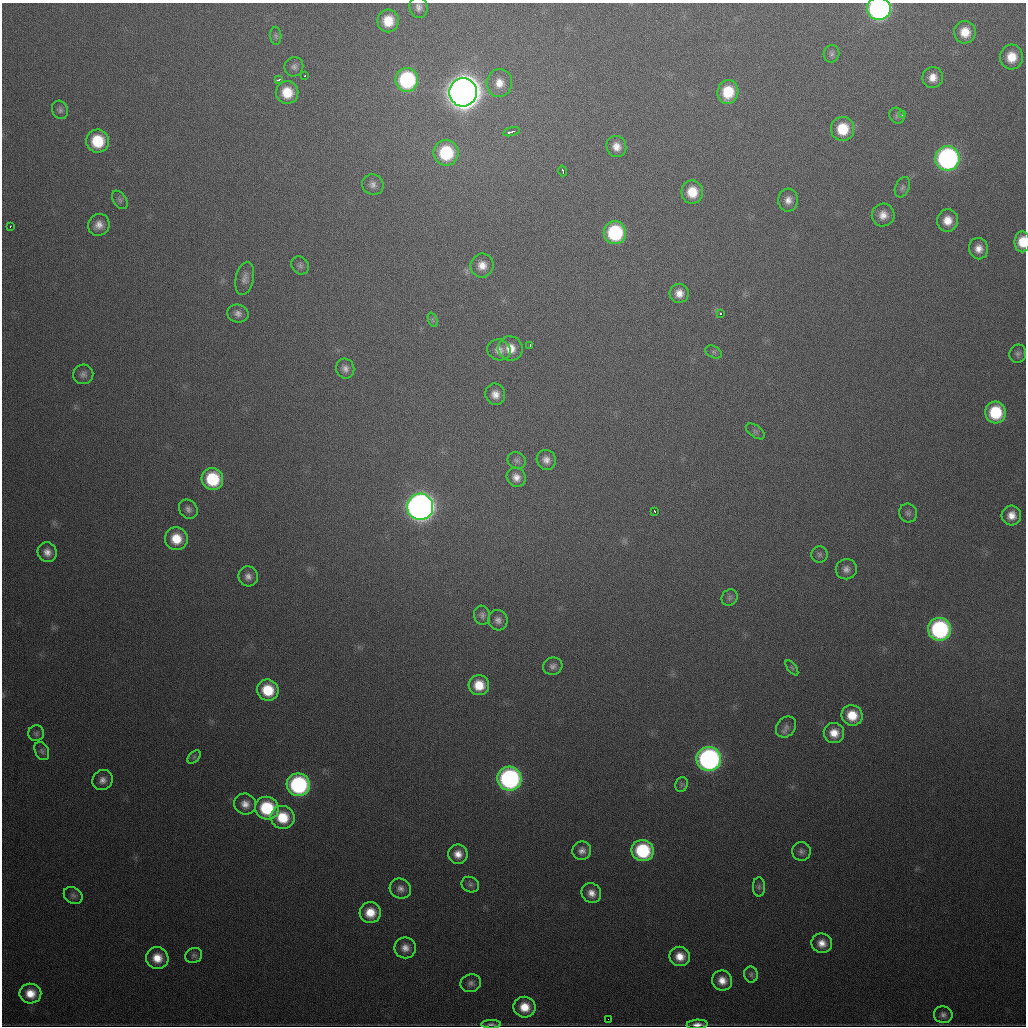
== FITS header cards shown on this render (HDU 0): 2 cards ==
NAXIS1  =                 1024
NAXIS2  =                 1024

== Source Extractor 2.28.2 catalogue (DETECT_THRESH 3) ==
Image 1024 x 1024 px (HDU 0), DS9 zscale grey, 1 PNG px = 1 image px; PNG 1028 x 1028 px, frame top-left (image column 1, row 1024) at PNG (2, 3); each listed source drawn as its Kron ellipse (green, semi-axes under 4 px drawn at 4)
Background 475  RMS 17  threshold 49.7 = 3 sigma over >= 5 px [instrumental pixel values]
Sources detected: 115; all 115 listed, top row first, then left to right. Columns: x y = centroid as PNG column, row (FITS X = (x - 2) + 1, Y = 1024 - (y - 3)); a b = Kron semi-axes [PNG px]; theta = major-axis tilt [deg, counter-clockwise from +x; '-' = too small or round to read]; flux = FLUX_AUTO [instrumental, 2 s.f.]
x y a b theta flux
419 7 11 9 -84 6.2e+03
879 9 12 11 - 3.5e+05
388 21 11 10 - 2.6e+04
965 32 11 10 - 2.1e+04
276 36 9 5 -87 2.7e+03
831 54 9 8 - 4.1e+03
1011 57 12 11 - 2.3e+04
294 67 10 9 - 4.7e+03
304 76 3 2 - 2.6e+03
933 77 10 10 - 1.2e+04
279 80 4 3 - 3.8e+03
407 80 12 11 - 1.3e+05
499 83 14 12 83 1.5e+04
287 92 11 11 - 2.8e+04
463 92 14 14 - 2.8e+06
728 92 12 10 79 3.9e+04
60 110 9 8 - 3.9e+03
902 114 3 3 - 3.0e+03
897 116 8 7 - 3.2e+03
843 129 12 11 - 3.8e+04
511 132 8 3 15 5.0e+03
98 141 11 11 - 4.9e+04
616 147 11 9 -67 1.1e+04
446 153 13 12 - 7.7e+04
947 158 12 12 - 3.3e+05
563 171 5 3 - 4.1e+03
373 185 11 10 - 6.2e+03
902 187 11 7 66 4.0e+03
692 192 11 11 - 2.6e+04
120 200 10 6 -55 3.3e+03
788 200 11 10 - 9.1e+03
883 215 11 11 - 1.2e+04
947 220 11 10 - 1.6e+04
99 225 11 10 - 9.3e+03
10 227 3 2 - 1.9e+03
615 233 11 11 - 1.0e+05
1022 242 10 7 -90 2.4e+04
979 249 10 9 - 1.0e+04
300 265 9 8 - 3.9e+03
482 265 12 11 - 1.3e+04
245 278 17 9 78 7.1e+03
679 293 9 9 - 1.1e+04
720 313 3 3 - 4.3e+03
238 314 11 9 -16 6.0e+03
433 320 7 4 -71 2.3e+03
530 345 3 2 - 1.6e+03
510 348 12 12 - 1.8e+04
499 350 12 10 -18 8.8e+03
713 352 9 5 -27 3.0e+03
1018 354 9 8 - 4.1e+03
345 369 10 9 - 6.4e+03
83 374 10 9 - 4.7e+03
495 394 11 9 -69 1.0e+04
995 412 11 10 - 5.5e+04
755 431 11 6 -36 3.6e+03
517 460 9 8 - 3.9e+03
546 460 10 9 - 7.7e+03
516 477 10 9 - 8.7e+03
212 479 11 10 - 6.5e+04
420 507 13 13 - 1.1e+06
188 509 10 8 -49 5.4e+03
655 511 3 2 - 1.6e+03
908 513 9 9 - 4.1e+03
1011 515 10 10 - 1.2e+04
176 539 11 11 - 2.7e+04
47 552 10 9 - 8.7e+03
819 554 8 8 - 3.6e+03
846 569 10 10 - 7.0e+03
248 576 10 9 - 7.0e+03
730 597 9 7 52 3.6e+03
482 615 9 8 - 4.2e+03
498 620 10 9 - 6.1e+03
939 629 11 11 - 1.9e+05
553 666 10 8 19 4.9e+03
792 668 9 4 -54 2.4e+03
479 685 10 10 - 2.4e+04
268 690 11 10 - 4.0e+04
852 715 11 10 - 2.6e+04
786 727 11 9 49 5.8e+03
36 733 8 8 - 3.1e+03
834 733 10 10 - 1.5e+04
42 751 10 6 -62 3.5e+03
194 757 8 5 46 2.5e+03
709 759 12 12 - 3.8e+05
509 779 12 12 - 2.8e+05
102 780 10 9 - 7.2e+03
682 784 7 6 - 2.7e+03
298 785 11 11 - 1.7e+05
245 804 11 10 - 9.5e+03
267 808 12 11 - 7.0e+04
283 817 12 11 - 3.6e+04
582 851 9 9 - 7.0e+03
643 851 11 10 - 9.2e+04
801 851 9 9 - 4.8e+03
458 854 10 9 - 1.2e+04
470 885 9 7 -28 3.6e+03
759 887 10 6 90 3.0e+03
400 889 11 9 -32 7.1e+03
591 893 10 9 - 9.9e+03
73 895 10 8 -34 4.0e+03
370 912 10 10 - 2.2e+04
822 943 10 9 - 1.2e+04
405 948 11 10 - 9.4e+03
194 955 9 7 27 3.4e+03
680 956 10 10 - 1.6e+04
157 958 11 10 - 1.9e+04
751 974 8 7 - 3.2e+03
722 980 10 10 - 1.3e+04
471 983 10 9 - 5.1e+03
30 994 11 10 - 1.8e+04
525 1007 11 10 - 2.2e+04
943 1015 9 8 - 5.1e+03
608 1019 2 2 - 1.7e+03
491 1024 10 4 1 2.9e+03
697 1024 10 4 3 7.0e+03
At the frame edge (FLAGS 8, measured only in part): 3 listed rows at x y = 879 9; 1022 242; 697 1024